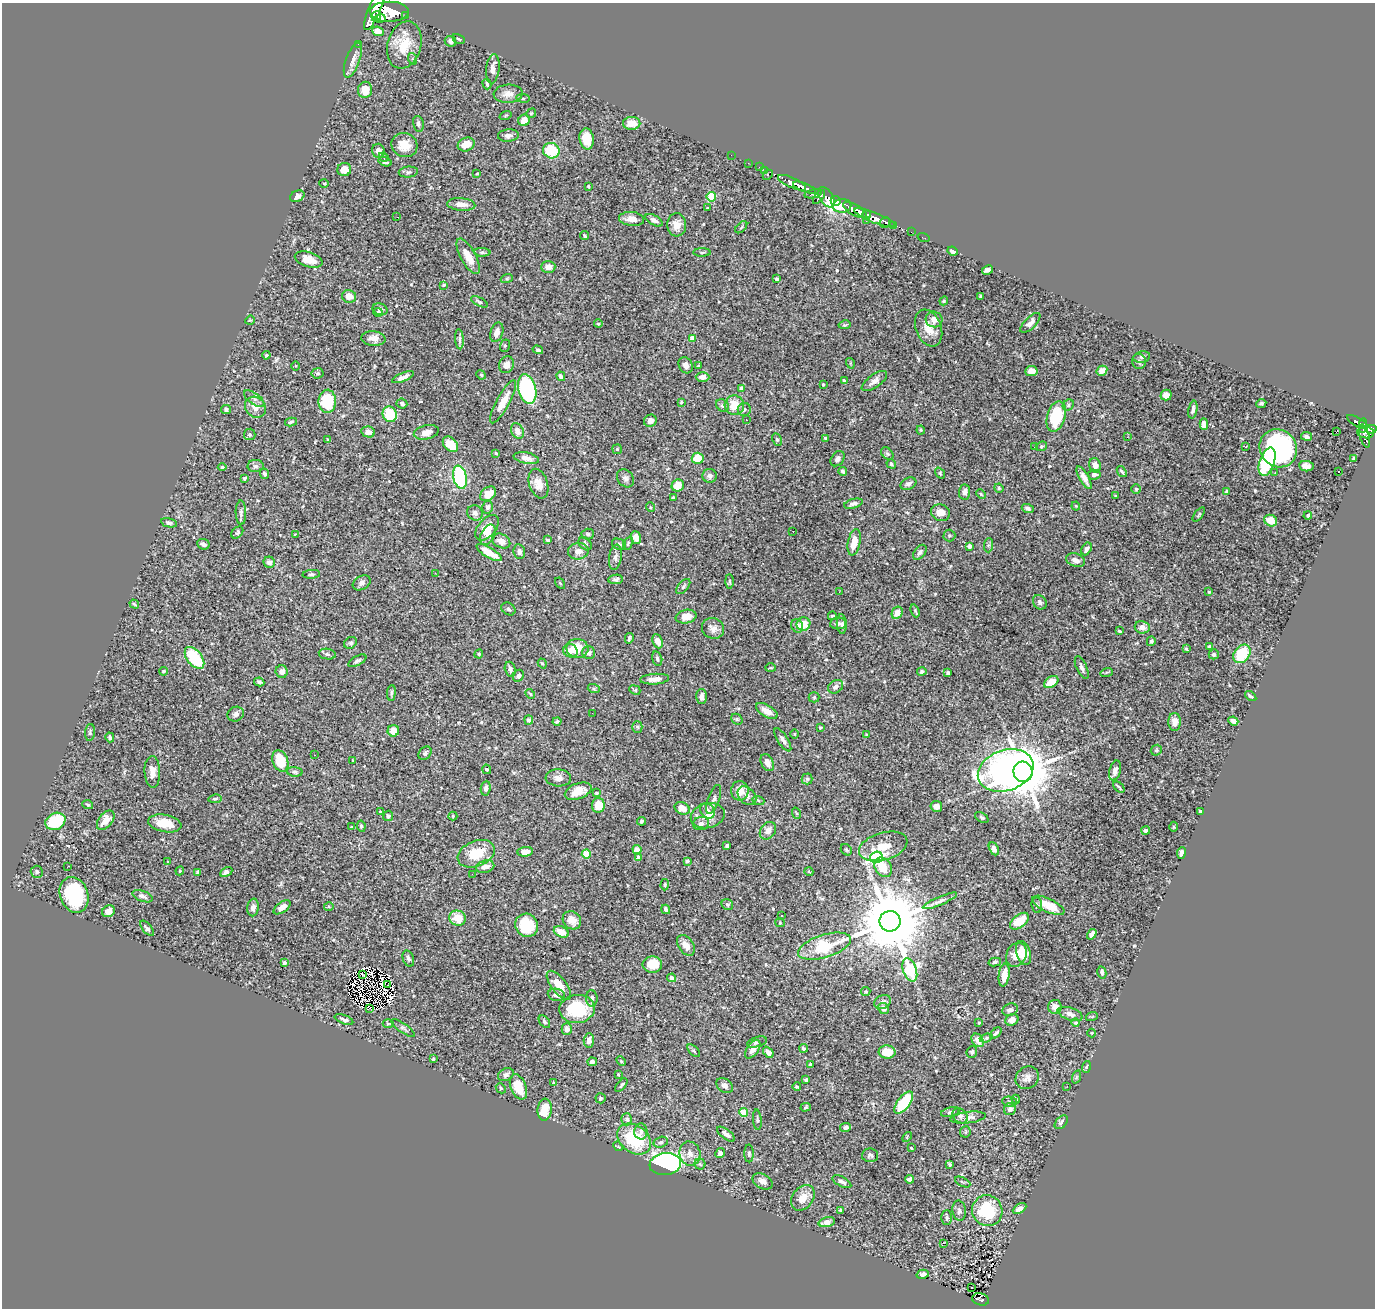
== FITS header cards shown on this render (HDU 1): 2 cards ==
NAXIS1  =                 1373
NAXIS2  =                 1306

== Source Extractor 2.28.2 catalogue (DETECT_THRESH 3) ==
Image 1373 x 1306 px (HDU 1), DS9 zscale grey, 1 PNG px = 1 image px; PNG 1377 x 1310 px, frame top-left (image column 1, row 1306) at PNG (2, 3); each listed source drawn as its Kron ellipse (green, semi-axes under 4 px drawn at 4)
Background 1.27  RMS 0.021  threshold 0.0631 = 3 sigma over >= 5 px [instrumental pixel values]
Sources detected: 555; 8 with non-positive FLUX_AUTO (blend fragments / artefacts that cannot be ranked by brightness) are neither listed nor drawn; of the other 547, the 500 brightest by FLUX_AUTO listed and drawn (47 fainter detections omitted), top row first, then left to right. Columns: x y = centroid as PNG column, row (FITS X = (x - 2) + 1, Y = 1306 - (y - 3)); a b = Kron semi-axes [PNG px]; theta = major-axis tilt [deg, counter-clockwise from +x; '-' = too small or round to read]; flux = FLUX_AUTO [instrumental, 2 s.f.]
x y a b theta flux
375 9 23 6 67 7600
389 12 19 10 1 10000
405 15 3 2 - 180
376 16 5 4 - 1300
380 18 5 3 - 1000
378 31 6 4 -24 11
459 39 6 3 -27 2
450 41 6 5 - 5.8
358 44 2 2 - 15
404 45 24 16 74 35
413 59 6 4 -71 2
353 60 18 7 70 9.3
493 69 15 6 84 8.2
487 84 5 3 - 2.3
365 90 8 7 - 20
508 94 14 9 3 11
523 98 7 4 -7 2.4
531 113 5 4 - 1.8
505 115 6 3 19 1.4
524 120 6 5 - 15
632 123 9 6 1 16
418 124 8 5 -77 3.4
508 136 10 6 4 6
587 139 10 7 -82 26
466 144 8 6 20 15
404 145 13 12 - 21
378 151 7 6 - 8.1
551 151 8 7 - 52
731 155 2 2 - 14
384 157 5 4 - 2.1
385 162 7 4 -17 2.9
748 163 2 2 - 20
759 167 2 2 - 15
344 170 7 6 - 18
765 170 2 2 - 21
408 172 10 5 6 3.3
477 173 3 2 - 1.6
768 175 5 3 - 160
324 183 4 3 - 1.4
792 183 15 5 -25 3800
588 186 3 2 - 1.3
804 188 12 4 -22 2500
813 194 9 4 10 820
297 196 7 5 27 5.7
711 197 5 4 - 56
819 197 8 3 52 940
826 197 11 6 -57 1400
836 201 5 5 - 2400
461 204 14 6 -4 9.6
842 206 9 7 4 1800
707 208 3 3 - 1.4
855 210 13 5 -29 5200
867 214 4 3 - 700
397 217 2 2 - 37
875 218 22 5 -22 2400
632 219 12 7 -5 12
654 220 9 5 -29 5
866 221 3 2 - 52
885 222 5 5 - 580
677 225 11 9 -87 14
893 225 3 3 - 280
741 227 7 3 45 1.6
911 232 2 2 - 11
584 236 4 3 - 2.5
924 238 6 2 -19 24
953 251 5 4 - 7.3
482 252 8 4 -2 2.5
702 252 8 4 1 2
468 256 20 7 -61 18
309 259 14 7 -17 16
548 267 7 6 - 12
987 270 6 4 28 5.5
507 278 6 4 19 2
777 279 3 3 - 3.4
443 285 3 3 - 1.8
349 296 7 6 - 14
980 296 3 3 - 1.4
944 301 4 4 - 1.5
479 302 9 4 -28 3
380 309 7 5 -21 4.7
378 312 4 4 - 4.5
934 319 8 8 - 9.6
250 320 5 4 - 1.3
1030 323 13 5 45 5.9
598 324 4 3 - 2
845 325 6 3 10 2
929 328 19 12 -69 21
497 332 10 6 72 8
373 338 12 7 -5 9.8
692 338 4 4 - 12
459 339 10 4 -86 3.8
505 346 6 5 - 2.1
538 350 5 4 - 2.8
266 355 4 4 - 1.6
1142 357 8 5 11 3.7
1139 361 7 7 - 3.1
850 363 5 3 - 1.2
506 365 8 7 - 10
686 365 8 6 -59 6.2
296 366 5 3 - 1.3
699 366 3 3 - 3.3
1031 371 6 5 - 11
1102 371 5 4 - 12
318 373 6 5 - 2.4
481 375 5 4 - 1.6
561 376 5 3 - 3.9
403 377 11 4 23 6.7
703 377 7 4 -2 7.7
844 381 4 3 - 2.1
874 381 15 6 36 7.2
823 384 4 3 - 1.5
527 389 15 9 -77 160
742 389 4 4 - 9.2
1166 395 5 5 - 8.3
254 399 12 5 -36 5.1
327 401 11 9 -89 72
503 402 24 6 61 22
681 402 4 3 - 1.4
402 403 5 5 - 3.2
1261 403 5 4 - 2.9
734 405 10 9 - 26
1068 405 6 5 - 2.8
722 406 7 5 -39 3.9
255 407 11 9 -48 11
226 409 5 4 - 3
744 410 7 6 - 4.2
1193 410 9 4 79 5
390 414 8 7 - 47
1056 417 16 9 75 63
746 420 3 2 - 3.2
650 421 6 6 - 8.1
291 422 6 3 11 2.5
1357 422 12 4 -29 370
1204 424 6 4 -89 7.9
1363 426 7 4 86 450
1371 429 5 4 - 840
921 430 4 4 - 1.3
517 431 8 6 -62 9.6
368 432 7 5 -13 7.6
426 432 13 7 12 10
1336 432 3 2 - 110
1366 433 8 5 -5 810
250 434 6 6 - 2.4
1306 436 5 4 - 3.7
1365 436 12 5 -75 700
1127 437 3 2 - 2.3
826 438 3 3 - 2.5
328 439 4 3 - 1.7
777 440 6 4 -63 2.2
450 444 9 6 -46 29
1041 446 6 4 21 2.1
1034 447 2 2 - 4.4
1245 447 4 2 - 2
1278 448 20 18 -50 250
617 449 5 5 - 2
496 453 4 3 - 1.5
887 454 7 5 -47 2.8
526 458 13 5 -11 8.1
698 458 6 5 - 28
1354 458 3 3 - 1.8
838 459 8 6 51 4.6
1267 462 15 7 71 160
891 464 5 4 - 2.3
1095 465 7 5 -72 7.5
256 466 8 6 1 4.1
1306 466 7 5 -7 9.2
222 467 4 4 - 1.3
843 471 4 3 - 3
1339 471 2 2 - 1.6
1122 472 6 3 -51 2
940 473 6 3 -55 1.5
1275 473 3 2 - 2.5
264 474 5 4 - 3.3
1094 475 6 5 - 4.7
710 476 7 6 - 4.7
460 477 12 6 -78 170
245 478 4 4 - 2.2
625 478 10 7 -50 4.9
1084 478 12 5 -60 8.4
538 484 15 9 -72 17
908 484 8 5 23 4.6
678 486 6 6 - 19
999 488 4 4 - 1.7
1136 489 5 4 - 1.7
1226 491 4 3 - 1.7
964 492 7 5 87 6.2
488 494 9 6 37 17
981 494 5 3 - 1.5
1115 496 3 2 - 1.4
673 498 3 3 - 1.8
853 504 9 4 15 4.4
1076 506 4 3 - 1.4
488 507 6 5 - 3.9
650 507 5 3 - 1.3
1028 508 6 4 -20 3.3
241 513 12 5 -88 4.1
475 513 8 7 - 5.6
940 513 10 8 -18 11
1199 514 8 3 51 1.6
1308 516 4 4 - 2.5
1271 521 7 5 -29 19
169 523 8 4 -12 3.6
487 528 15 8 49 23
793 531 2 2 - 1.4
237 533 7 5 46 2.5
295 534 3 2 - 1.7
588 534 6 5 - 2.6
488 535 11 6 62 8.2
949 535 6 6 - 2.5
636 538 6 5 - 8.7
548 540 4 2 - 2
501 541 9 7 -27 11
854 542 13 6 79 18
628 543 7 3 64 1.8
203 544 6 5 - 4.5
585 544 7 5 -46 2.7
619 544 7 5 -26 3.3
988 545 7 4 88 2.4
970 546 4 4 - 4.7
1086 549 7 4 61 5.6
578 551 10 8 6 9.3
519 552 7 6 - 5.1
920 552 8 5 52 4.7
489 553 14 5 -31 24
615 557 12 6 81 5.4
1076 560 10 6 -19 9.2
269 562 6 5 - 5.1
435 573 2 2 - 64
311 574 9 4 4 2.6
616 579 7 4 9 3.4
729 581 7 3 -89 1.9
362 583 9 7 29 4.9
560 583 6 4 -58 1.4
683 587 9 5 48 2.9
839 592 2 2 - 5.2
1209 592 3 3 - 1.3
1040 602 8 6 -52 3.8
134 604 5 3 - 1.8
508 609 7 6 - 3.1
915 611 7 4 -69 2
897 613 6 5 - 13
832 616 4 3 - 1.9
686 617 10 6 10 15
838 623 8 6 6 4.5
803 624 7 6 - 26
842 624 10 5 -87 4.2
797 626 7 6 - 5.3
1142 627 7 6 - 7.8
713 628 11 10 - 8.5
1119 631 3 3 - 1.5
629 638 5 3 - 2.9
657 641 7 5 -66 10
1151 641 5 4 - 2.8
350 643 7 5 30 2.7
1210 647 4 3 - 3.6
577 648 11 9 0 26
1186 649 4 4 - 1.8
570 651 7 6 - 9.8
589 653 6 6 - 5.7
327 654 8 5 -10 3.1
479 654 4 4 - 1.6
1214 654 5 5 - 2.5
1242 654 10 7 53 56
194 658 13 7 -52 72
657 659 7 5 -76 3.6
357 661 10 4 29 3.4
542 663 5 4 - 2
770 668 5 3 - 1.2
1082 668 12 5 -66 4.8
510 669 7 5 -75 5
164 671 4 3 - 1.9
282 672 6 6 - 7.7
922 672 4 4 - 4.1
1107 672 6 4 17 1.6
948 673 4 4 - 2.6
518 676 6 5 - 4.5
655 679 14 5 4 11
259 682 5 4 - 3.4
1051 682 8 5 33 22
836 687 8 6 34 6.8
594 689 6 4 -18 1.8
635 690 5 4 - 1.9
391 693 8 4 84 2.7
530 694 5 4 - 1.8
702 696 7 5 -89 7.5
1251 696 6 3 -36 2.2
814 697 5 5 - 1.6
767 711 12 6 -31 13
592 713 2 2 - 1.9
236 714 8 7 - 5
737 719 6 5 - 2
529 720 4 4 - 4.7
557 721 4 3 - 2.5
1233 721 5 4 - 7.9
1174 722 9 6 90 11
637 727 5 5 - 2.2
820 728 3 2 - 1.3
393 731 6 5 - 17
90 732 8 5 85 2.9
795 734 4 3 - 1.3
866 735 3 3 - 1.2
110 737 5 3 - 2.6
783 740 13 5 -57 5.6
1156 750 6 5 - 2.1
425 753 7 5 50 3.4
314 755 3 2 - 1.4
353 760 3 3 - 2
280 761 11 7 -70 39
767 763 9 6 -64 9.2
487 769 5 4 - 1.7
1006 770 28 20 19 430
1115 771 10 5 75 5.9
152 772 16 8 -87 12
295 772 8 4 -5 2.8
1023 772 10 9 - 9000
558 778 12 8 -3 8.6
807 779 5 5 - 2.4
1119 787 7 2 -45 1.9
486 788 7 5 83 4.1
578 791 14 7 20 18
740 791 10 9 - 18
596 793 3 3 - 1.7
747 796 11 7 -46 6.9
215 799 6 4 10 2.2
714 799 15 5 70 6.1
758 800 6 4 -20 1.8
88 805 5 4 - 1.8
598 805 7 6 - 23
936 806 6 5 - 7.3
682 808 8 6 -26 14
708 811 8 6 -52 6.4
1200 811 3 3 - 2.3
380 812 4 4 - 1.6
796 813 6 3 -71 1.5
388 816 5 4 - 3
453 816 4 4 - 1.7
708 816 17 12 14 19
982 817 7 4 -31 2.6
106 820 11 6 51 15
55 821 10 8 27 66
642 821 4 3 - 2.8
165 823 17 8 -10 25
701 824 8 6 14 5.4
361 826 6 4 -81 2.3
352 827 4 3 - 2
1173 827 5 3 - 1.4
768 831 9 7 54 11
1146 831 4 3 - 3.5
727 846 4 3 - 2.3
883 846 25 13 16 29
994 849 7 4 -63 6.8
637 850 4 4 - 8.7
846 850 6 5 - 2
525 852 7 5 5 9.1
1181 853 6 4 83 5.1
476 854 19 12 22 37
586 854 4 4 - 43
876 857 6 5 - 330
638 858 4 4 - 13
687 861 3 3 - 2.1
167 862 3 2 - 4.1
67 867 3 2 - 4.5
485 867 9 6 16 8.9
883 867 10 8 -55 21
180 871 4 4 - 1.6
37 872 6 6 - 2.8
197 872 4 3 - 2
226 872 6 4 30 6
809 872 5 3 - 1.3
472 874 2 2 - 5.8
665 885 6 4 88 2
74 895 18 14 -70 110
143 896 10 5 -20 4.8
940 901 18 4 23 5.7
727 904 6 5 - 2.6
1037 905 8 5 -85 2.9
1048 905 17 6 -25 27
253 907 9 6 81 5.8
282 907 9 5 36 9
329 907 5 3 - 1.4
666 909 5 3 - 4
109 911 6 5 - 10
781 915 3 3 - 3.3
458 918 8 7 - 20
572 920 10 8 -42 13
890 921 10 10 - 17000
1019 921 11 6 38 28
780 923 4 4 - 1.4
527 925 12 11 - 57
147 928 9 4 -49 3.3
561 932 8 5 -26 21
1092 934 6 4 57 7.4
686 945 11 7 -55 10
824 946 27 11 17 67
1024 953 12 7 -73 16
1016 955 12 10 63 19
408 959 8 5 -70 4.2
995 962 6 4 11 2.4
284 963 4 3 - 5.7
652 964 10 8 4 26
910 970 12 6 -70 200
1102 972 6 4 -78 4
362 974 3 2 - 1.4
1004 975 11 5 82 21
671 978 4 4 - 8.7
387 985 4 2 - 1.7
559 985 17 7 -53 23
866 992 4 4 - 1.9
556 995 8 6 -8 6.5
592 998 8 6 -87 3.7
883 1002 9 6 24 6.8
1055 1007 7 6 - 8.9
370 1008 3 2 - 1.7
884 1008 6 5 - 6.8
577 1009 18 14 8 83
1010 1010 8 6 16 4.3
1070 1014 13 6 -19 7.5
1092 1016 6 4 20 1.9
344 1019 10 4 -20 4.2
1012 1020 7 5 31 9.6
544 1022 7 4 -52 2.6
979 1023 4 3 - 1.4
1076 1023 4 4 - 2.7
388 1024 5 3 - 1.3
403 1028 14 4 -35 3.2
567 1029 6 5 - 6.7
996 1033 7 3 42 2.7
1092 1033 4 4 - 1.3
986 1038 6 3 20 2.2
589 1040 7 5 86 7.3
978 1040 7 5 -54 13
757 1042 10 5 16 3.8
804 1048 4 3 - 3.1
753 1049 10 6 55 10
694 1051 8 4 -45 2.8
768 1052 6 4 -50 6.9
887 1052 8 6 -2 23
972 1052 6 5 - 2.6
433 1059 4 3 - 1.7
621 1061 5 3 - 1.7
592 1062 4 4 - 2.9
810 1064 3 3 - 1.5
1086 1067 6 4 74 1.9
618 1074 3 3 - 1.3
506 1075 8 6 27 5.7
1076 1077 7 4 71 2
1027 1078 12 10 42 8.3
806 1080 3 3 - 2.2
553 1082 3 2 - 1.5
621 1085 8 3 50 2.5
725 1085 9 6 -39 5.6
1067 1086 2 2 - 5.8
518 1087 13 7 -67 31
797 1087 4 4 - 2.3
501 1088 5 4 - 2.1
601 1098 5 5 - 2.6
1016 1099 4 3 - 1.6
1010 1102 8 5 -8 2.9
904 1103 13 6 52 68
806 1107 5 3 - 1.8
1010 1109 6 6 - 7
545 1110 11 7 84 25
744 1112 4 4 - 46
950 1112 9 4 13 3.4
960 1116 8 6 -45 6.6
968 1118 18 5 7 7.6
627 1119 6 5 - 3.6
757 1120 10 3 -85 2
1061 1122 8 5 50 4
846 1127 5 4 - 4.2
641 1131 8 6 -88 5.2
965 1132 5 5 - 2
726 1134 10 4 -37 5.8
907 1137 5 3 - 1.5
634 1139 18 13 -37 82
661 1142 7 5 17 3.4
618 1146 5 4 - 1.7
911 1148 3 3 - 1.3
720 1153 5 4 - 5.1
749 1153 9 4 -90 3.5
690 1154 12 10 -75 12
870 1155 8 7 - 3.1
665 1164 16 11 7 310
700 1164 5 5 - 2.5
950 1164 4 3 - 1.9
909 1179 4 4 - 5
762 1181 11 7 -28 8
842 1182 10 5 -28 5.5
963 1182 8 3 -27 1.9
803 1198 14 10 52 15
1019 1209 7 4 31 7.6
840 1211 4 3 - 1.8
959 1211 10 6 -81 4.9
987 1211 15 15 - 78
947 1218 7 5 -89 2.7
827 1222 8 5 13 11
943 1243 3 2 - 1.3
923 1274 6 4 14 4
971 1287 3 2 - 5.6
981 1299 8 6 -15 240
At the frame edge (FLAGS 8, measured only in part): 1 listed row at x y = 375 9
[47 fainter detections neither listed nor drawn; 8 non-positive-flux detections neither listed nor drawn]